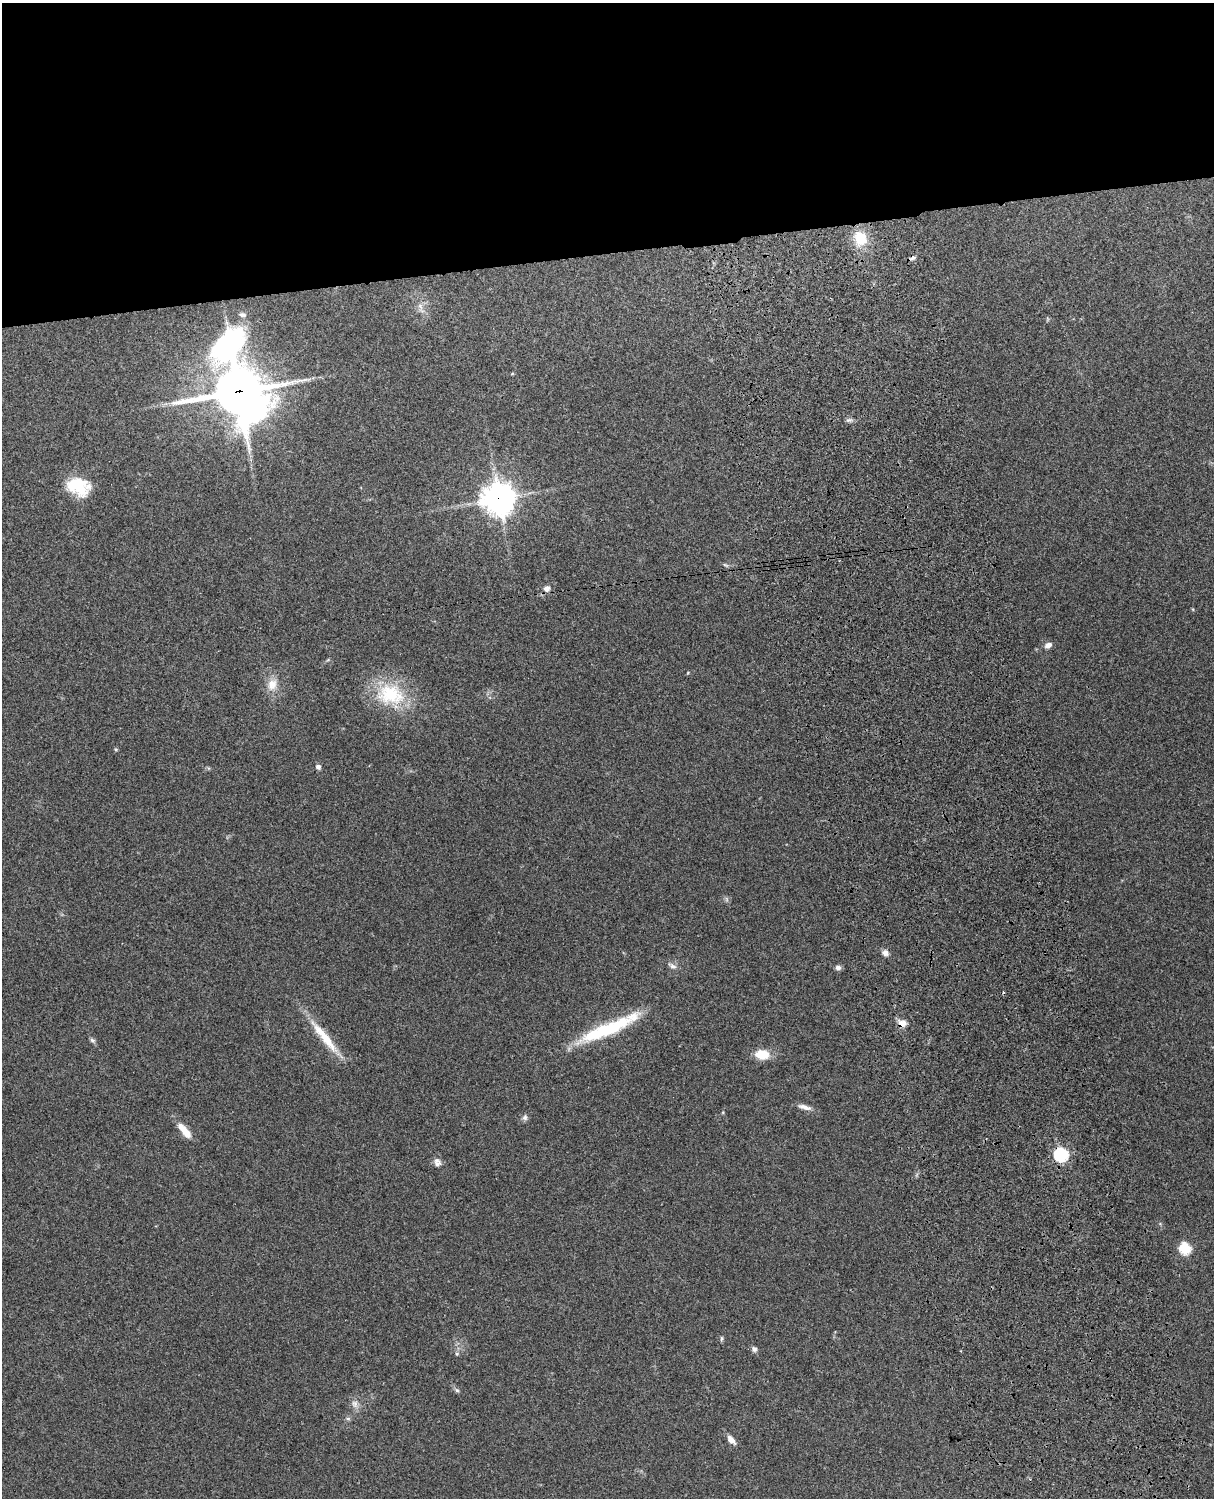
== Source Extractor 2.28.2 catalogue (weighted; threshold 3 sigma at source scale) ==
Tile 2 of 4 x 3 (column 2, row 1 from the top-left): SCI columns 1331-2542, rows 3155-4650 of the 5088 x 4927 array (HDU 1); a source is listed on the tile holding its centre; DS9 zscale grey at full resolution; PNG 1216 x 1500 px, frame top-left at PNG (2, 3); no overlay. Shown black and unused: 17% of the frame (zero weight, under 3 of 4 exposures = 6% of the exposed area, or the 3 px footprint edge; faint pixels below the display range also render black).
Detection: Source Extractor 2.28.2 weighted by HDU 2 'WHT'; one run over the whole footprint, this tile lists its part. Background 0.217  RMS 0.0083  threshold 0.0375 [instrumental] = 3 sigma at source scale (4.5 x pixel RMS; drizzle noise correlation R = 1.50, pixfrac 1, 0.05/0.05 arcsec/px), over >= 5 px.
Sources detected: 39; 1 cosmic-ray / hot-pixel residue — not listed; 1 inside a brighter listed object's ellipse — not listed separately; the other 37 listed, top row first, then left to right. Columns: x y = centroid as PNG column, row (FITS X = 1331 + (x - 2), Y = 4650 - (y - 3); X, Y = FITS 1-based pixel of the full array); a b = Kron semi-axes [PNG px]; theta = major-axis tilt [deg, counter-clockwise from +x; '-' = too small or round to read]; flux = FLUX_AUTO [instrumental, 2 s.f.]
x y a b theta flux
860 238 16 13 -69 23
912 258 8 5 24 2.1
420 306 9 6 -61 3.3
229 345 103 33 54 180
239 391 20 17 -45 3100
849 420 9 5 14 2.1
78 486 26 18 -20 31
499 499 11 11 - 1100
725 565 9 4 -13 1.5
547 588 7 7 - 4.1
1048 645 9 6 27 4.1
272 685 17 12 65 11
390 694 40 29 -12 52
116 749 5 4 - 1.1
318 767 6 6 - 2.5
726 899 7 4 -88 1.5
885 953 8 7 - 3.7
672 966 12 6 -29 3.3
838 968 6 6 - 2.8
902 1023 12 10 4 6
607 1029 73 14 23 59
324 1037 57 9 -52 25
92 1040 8 6 -31 1.9
762 1054 12 9 -5 19
805 1107 19 6 -17 5
525 1117 8 7 - 2.5
184 1131 22 8 -51 12
1061 1155 6 6 - 110
437 1162 11 10 - 4.2
1185 1248 6 6 - 70
721 1338 8 4 89 1.3
754 1349 7 6 - 2.4
457 1354 5 5 - 1.2
457 1390 6 5 - 1.5
355 1404 11 9 -77 4.8
348 1418 6 4 0 1.5
731 1440 12 6 -48 5.5
Overlapping masked pixels (flux is a lower limit): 6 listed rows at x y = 912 258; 229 345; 239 391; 499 499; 902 1023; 1061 1155